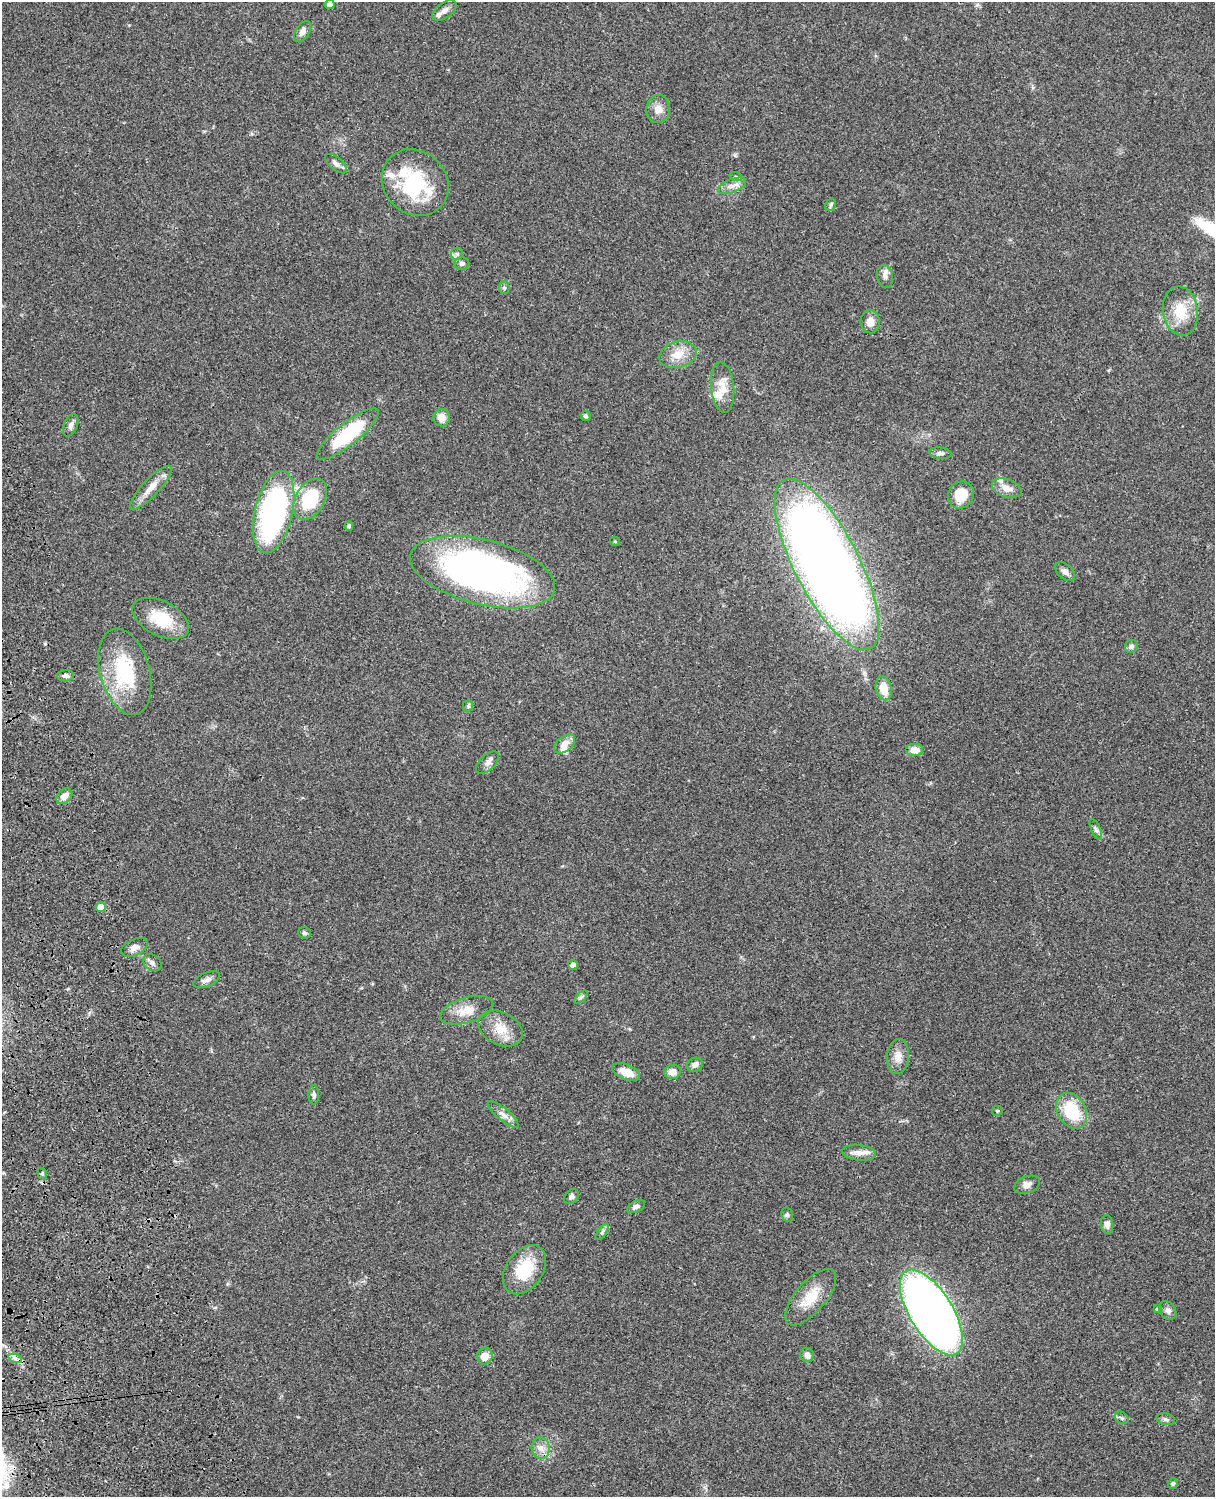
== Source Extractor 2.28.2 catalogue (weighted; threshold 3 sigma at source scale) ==
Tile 7 of 4 x 3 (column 3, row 2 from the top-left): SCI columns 2545-3757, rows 1774-3268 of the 5088 x 4927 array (HDU 1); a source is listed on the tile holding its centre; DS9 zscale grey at full resolution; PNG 1217 x 1499 px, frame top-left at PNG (2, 2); each listed source drawn as its Kron ellipse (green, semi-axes under 4 px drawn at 4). Shown black and unused: <1% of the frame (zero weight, under 3 of 4 exposures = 6% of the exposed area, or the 3 px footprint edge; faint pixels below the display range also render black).
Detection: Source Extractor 2.28.2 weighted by HDU 2 'WHT'; one run over the whole footprint, this tile lists its part. Background 0.0801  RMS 0.0058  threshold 0.0261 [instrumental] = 3 sigma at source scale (4.5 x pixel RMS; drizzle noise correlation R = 1.50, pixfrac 1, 0.05/0.05 arcsec/px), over >= 5 px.
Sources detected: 88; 1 inside a brighter object's white glare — neither listed nor drawn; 7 inside a brighter listed object's ellipse — not listed separately; the other 80 listed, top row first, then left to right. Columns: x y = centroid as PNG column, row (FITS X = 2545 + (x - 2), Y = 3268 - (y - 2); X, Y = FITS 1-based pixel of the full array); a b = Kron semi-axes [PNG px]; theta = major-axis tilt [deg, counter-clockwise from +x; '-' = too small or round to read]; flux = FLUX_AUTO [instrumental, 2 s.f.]
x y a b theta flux
330 4 5 4 - 2.6
444 11 14 8 35 3.5
303 31 11 7 58 3
658 109 14 11 80 4.9
336 164 13 6 -39 2.5
736 177 6 4 -18 0.87
415 183 35 31 -45 45
732 186 15 6 21 3.6
831 205 7 5 60 1
457 254 6 6 - 1.3
462 264 7 6 - 1.6
885 277 11 8 -79 2.7
504 288 6 5 - 0.95
1180 311 24 17 -82 15
870 322 11 9 -88 4.8
678 355 19 13 15 9
723 387 25 11 -84 9.3
585 416 5 5 - 1.1
442 418 9 8 - 4.9
71 425 12 6 67 2.4
348 434 38 11 39 40
940 453 11 5 -7 1.8
151 488 29 8 47 7.2
1007 488 15 9 -19 5.5
961 495 14 12 57 12
310 499 22 14 61 29
274 512 42 19 77 140
349 526 5 4 - 0.92
615 541 5 4 - 0.68
827 564 95 32 -63 800
482 572 74 32 -14 250
1065 572 11 7 -42 2.5
161 618 30 17 -27 20
1131 646 6 6 - 1.7
125 672 44 25 -74 41
66 676 8 5 4 1.9
884 688 12 8 -76 9.4
468 706 5 5 - 0.9
564 744 12 7 37 5.2
914 750 9 6 0 4.9
487 763 14 7 44 2.8
64 796 9 6 42 3.9
1096 829 11 4 -66 1.6
101 907 5 5 - 9
304 933 6 5 - 1.2
134 947 14 8 24 3.7
152 963 10 7 -35 2.3
573 965 5 4 - 3.2
207 980 14 7 24 2.7
581 997 8 4 45 1.1
467 1010 27 12 17 9.1
501 1029 23 16 -26 11
898 1057 17 11 84 5.8
695 1065 8 7 - 2.3
626 1072 15 7 -22 7.9
673 1072 8 7 - 4
314 1095 9 5 89 1.5
997 1111 5 5 - 0.77
1072 1111 19 14 -60 24
503 1114 19 6 -39 3.7
859 1153 17 8 -6 4.1
42 1174 6 4 -70 0.86
1027 1185 13 8 20 3.4
571 1197 8 6 44 1.8
636 1207 10 5 26 1.9
787 1215 7 5 -69 1.1
1107 1224 9 6 -82 2.6
602 1232 9 4 55 1.4
524 1270 27 18 56 22
811 1297 35 15 49 14
1157 1309 4 4 - 0.63
1168 1310 10 7 -52 2.5
931 1312 49 21 -58 480
807 1355 7 6 - 2.9
485 1356 8 8 - 4.9
15 1358 7 4 -19 1.7
1122 1418 7 5 -35 1.1
1166 1419 9 6 -11 1.4
541 1448 11 9 -86 4.1
1173 1483 5 5 - 1.1
Overlapping masked pixels (flux is a lower limit): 1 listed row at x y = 101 907